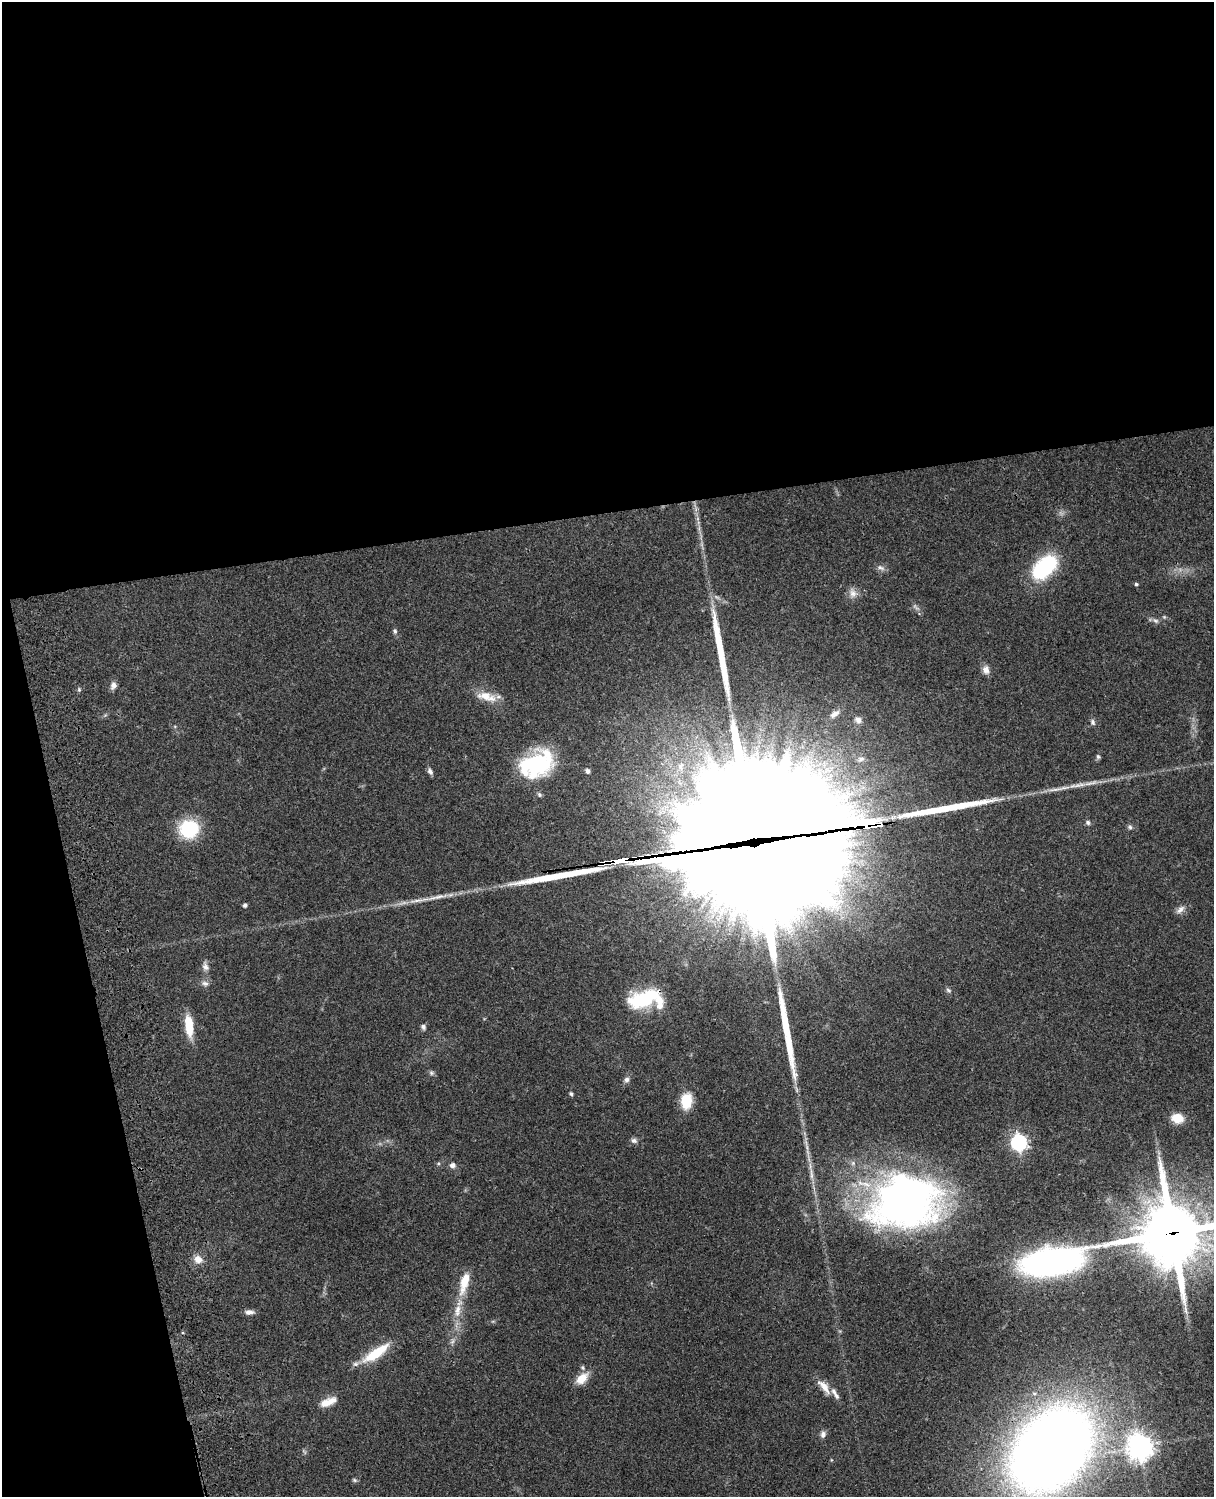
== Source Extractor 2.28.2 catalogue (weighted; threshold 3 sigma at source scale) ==
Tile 1 of 4 x 3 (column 1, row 1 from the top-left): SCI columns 122-1333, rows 3268-4762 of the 5087 x 4926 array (HDU 1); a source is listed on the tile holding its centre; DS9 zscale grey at full resolution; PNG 1216 x 1499 px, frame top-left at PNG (2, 2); no overlay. Shown black and unused: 39% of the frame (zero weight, under 3 of 4 exposures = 6% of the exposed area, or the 3 px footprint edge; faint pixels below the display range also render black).
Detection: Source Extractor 2.28.2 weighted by HDU 2 'WHT'; one run over the whole footprint, this tile lists its part. Background 0.0811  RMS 0.0059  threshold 0.0265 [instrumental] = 3 sigma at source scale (4.5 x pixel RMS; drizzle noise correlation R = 1.50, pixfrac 1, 0.05/0.05 arcsec/px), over >= 5 px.
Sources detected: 77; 2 too faint to see at this stretch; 5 inside a brighter object's white glare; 5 long thin detections or spike segments (spike, bleed or trail) — not listed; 6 inside a brighter listed object's ellipse — not listed separately; the other 59 listed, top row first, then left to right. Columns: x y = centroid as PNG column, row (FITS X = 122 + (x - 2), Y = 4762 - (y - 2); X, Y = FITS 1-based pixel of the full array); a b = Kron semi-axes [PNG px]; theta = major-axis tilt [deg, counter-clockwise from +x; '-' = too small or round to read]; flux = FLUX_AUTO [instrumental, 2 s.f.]
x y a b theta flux
1044 567 27 16 42 53
880 568 13 6 -20 2.3
1136 584 4 4 - 0.89
853 593 15 10 -65 4.2
1164 617 5 5 - 0.72
1155 621 9 6 -22 1.8
395 631 7 5 -88 1.2
986 670 11 8 -79 3.5
113 685 10 7 74 2.7
79 689 5 5 - 0.87
485 696 24 12 -8 10
834 714 14 7 33 3.2
858 720 10 8 -44 3.1
1093 722 9 6 -70 1.6
1098 756 7 5 -68 1
861 759 11 7 24 2.5
536 764 45 25 37 53
680 766 13 8 73 4.8
430 771 8 5 -61 2
587 771 6 5 - 1.7
539 795 7 5 -49 1.2
1088 822 7 6 - 1.4
872 825 115 17 -2 1300
1130 827 7 5 -4 1.3
189 829 15 14 - 41
753 834 68 62 10 20000
437 897 40 6 12 8.6
245 905 4 4 - 1.7
1180 910 14 7 43 3
205 966 12 8 -68 2.9
205 983 10 7 -15 2.3
948 990 9 5 -46 1.3
643 999 35 17 18 39
189 1026 24 8 -85 15
423 1027 7 6 - 1.7
431 1073 7 6 - 1.3
627 1080 8 7 - 2
571 1094 5 4 - 1
686 1101 14 10 85 18
1177 1118 14 10 -12 8.8
634 1141 8 6 -14 2
1018 1142 7 6 - 180
452 1165 6 6 - 2.6
811 1174 19 4 -87 3.9
905 1202 75 56 11 300
1172 1233 24 23 - 3600
198 1259 11 10 - 5.1
1052 1262 64 25 11 180
464 1283 32 10 75 13
249 1312 10 5 -1 2.9
452 1342 8 5 58 1.6
376 1353 38 11 34 20
582 1378 20 11 41 8.2
824 1387 25 9 -50 6.5
327 1402 19 8 22 8.2
823 1434 9 7 75 2.3
1140 1447 8 8 - 630
1051 1450 59 41 49 1100
354 1480 7 5 -22 0.99
Overlapping masked pixels (flux is a lower limit): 5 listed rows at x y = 872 825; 753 834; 643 999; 1172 1233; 1051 1450
Isophote crosses this tile's border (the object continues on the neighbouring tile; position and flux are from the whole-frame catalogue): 2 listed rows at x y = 1172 1233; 1051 1450